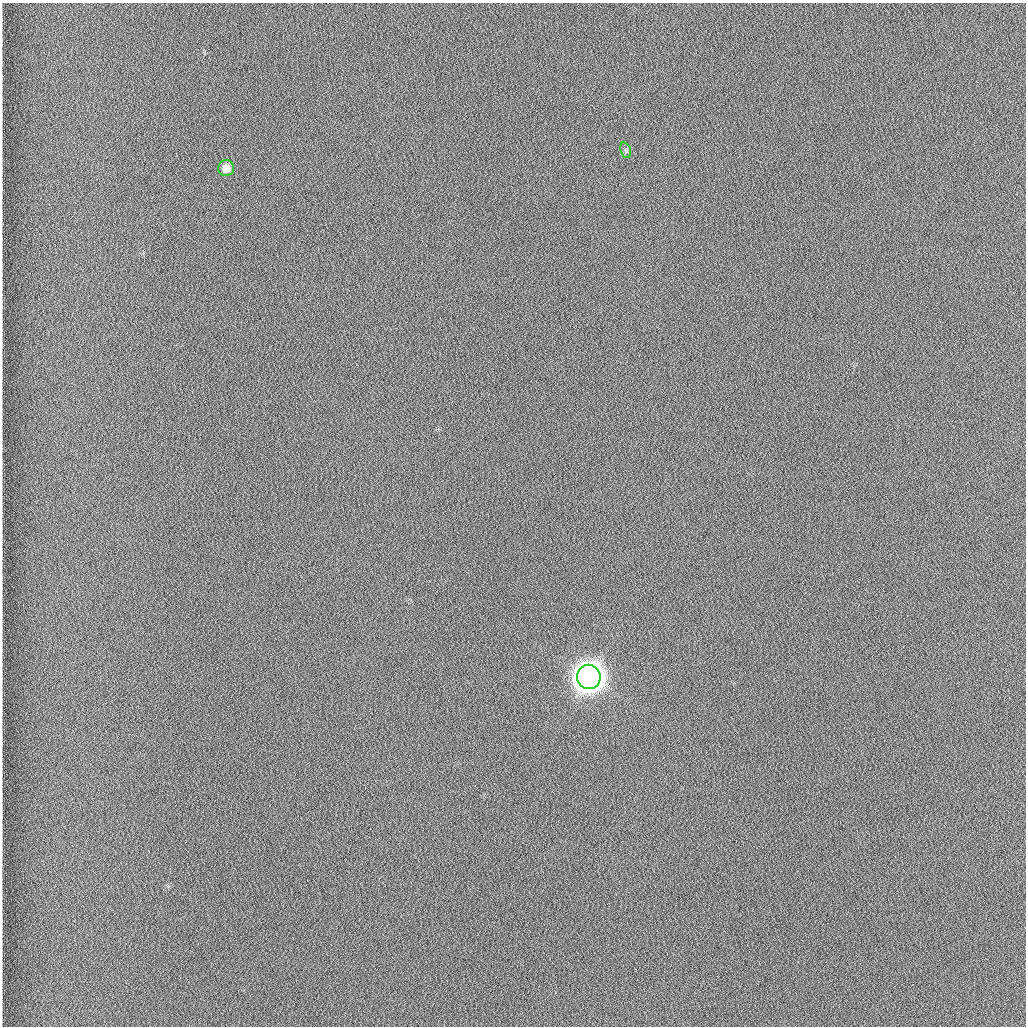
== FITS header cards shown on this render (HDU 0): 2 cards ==
NAXIS1  =                 1024 /fastest changing axis
NAXIS2  =                 1024 /next to fastest changing axis

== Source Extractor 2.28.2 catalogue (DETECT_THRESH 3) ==
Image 1024 x 1024 px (HDU 0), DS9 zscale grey, 1 PNG px = 1 image px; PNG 1028 x 1028 px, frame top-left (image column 1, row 1024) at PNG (2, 3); each listed source drawn as its Kron ellipse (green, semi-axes under 4 px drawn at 4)
Background 1260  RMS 5.9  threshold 17.7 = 3 sigma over >= 5 px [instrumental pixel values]
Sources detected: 3; all 3 listed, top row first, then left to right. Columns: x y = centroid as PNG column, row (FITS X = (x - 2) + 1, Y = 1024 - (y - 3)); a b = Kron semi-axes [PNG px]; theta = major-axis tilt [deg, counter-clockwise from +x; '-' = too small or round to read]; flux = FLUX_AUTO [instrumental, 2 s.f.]
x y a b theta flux
626 150 8 5 -70 8.1e+02
226 168 8 8 - 3.6e+03
589 677 12 11 - 1.0e+06